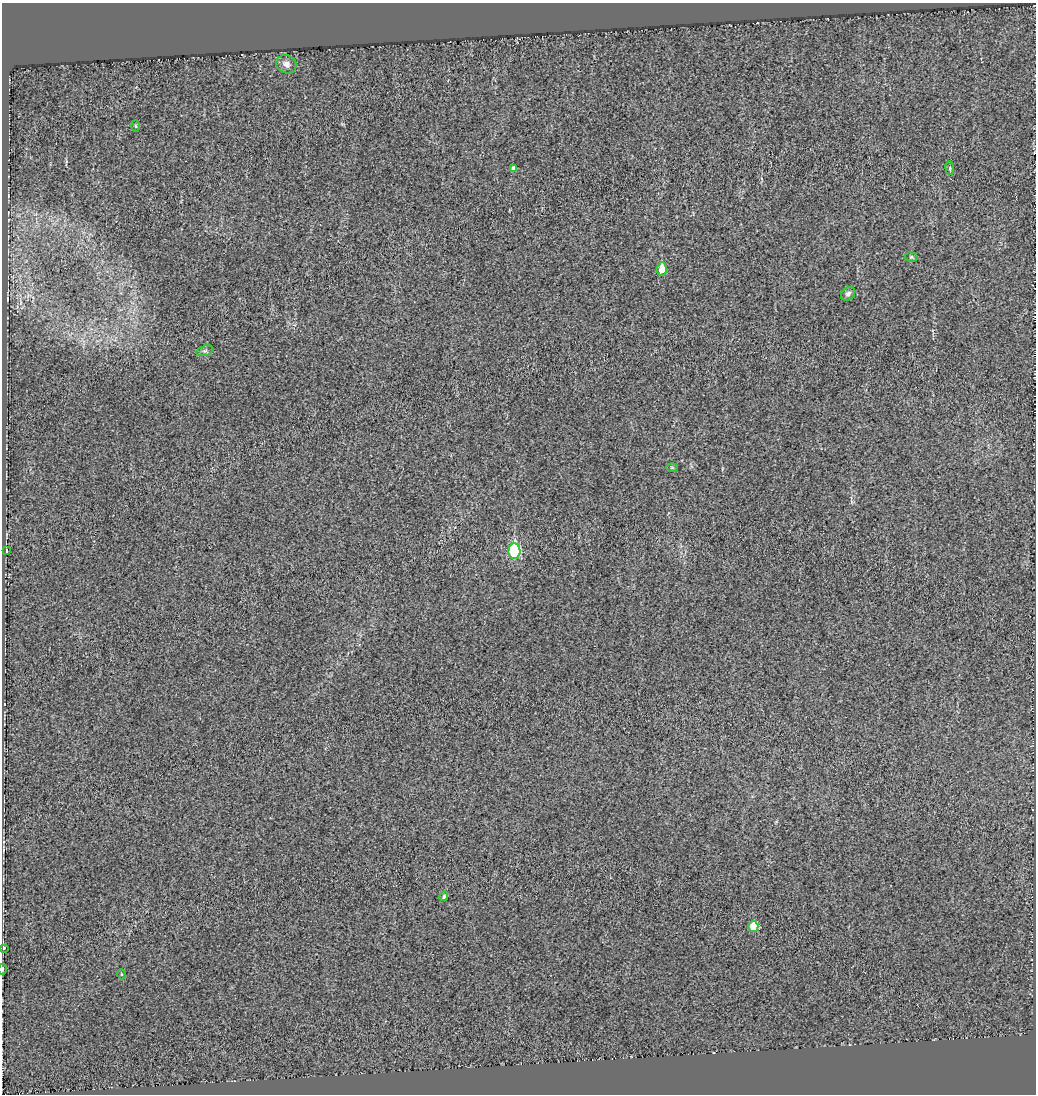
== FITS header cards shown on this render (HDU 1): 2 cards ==
NAXIS1  =                 1034
NAXIS2  =                 1092

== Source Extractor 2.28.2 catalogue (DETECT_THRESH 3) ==
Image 1034 x 1092 px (HDU 1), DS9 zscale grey, 1 PNG px = 1 image px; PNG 1038 x 1096 px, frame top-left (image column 1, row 1092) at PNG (2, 3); each listed source drawn as its Kron ellipse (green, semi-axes under 4 px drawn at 4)
Background -2.71e-04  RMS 0.018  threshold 0.0528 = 3 sigma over >= 5 px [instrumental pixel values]
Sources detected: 16; all 16 listed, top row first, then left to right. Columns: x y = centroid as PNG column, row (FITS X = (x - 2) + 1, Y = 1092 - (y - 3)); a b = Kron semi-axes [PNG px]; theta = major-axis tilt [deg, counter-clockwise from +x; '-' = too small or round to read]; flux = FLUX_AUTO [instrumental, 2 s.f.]
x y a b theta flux
286 64 10 9 - 6.7
136 126 5 3 - 1.2
513 168 3 3 - 7.6
950 168 7 3 -83 1.6
911 257 6 5 - 1.8
662 269 7 5 87 18
848 294 8 6 42 3.7
205 351 8 5 19 2.7
672 467 6 4 -1 1.5
6 551 4 3 - 6.1
514 551 7 6 - 130
444 896 5 4 - 2.2
753 927 5 5 - 29
3 948 4 3 - 6.8
2 969 5 3 - 1.3
121 974 5 3 - 1.1
At the frame edge (FLAGS 8, measured only in part): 2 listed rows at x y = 3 948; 2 969